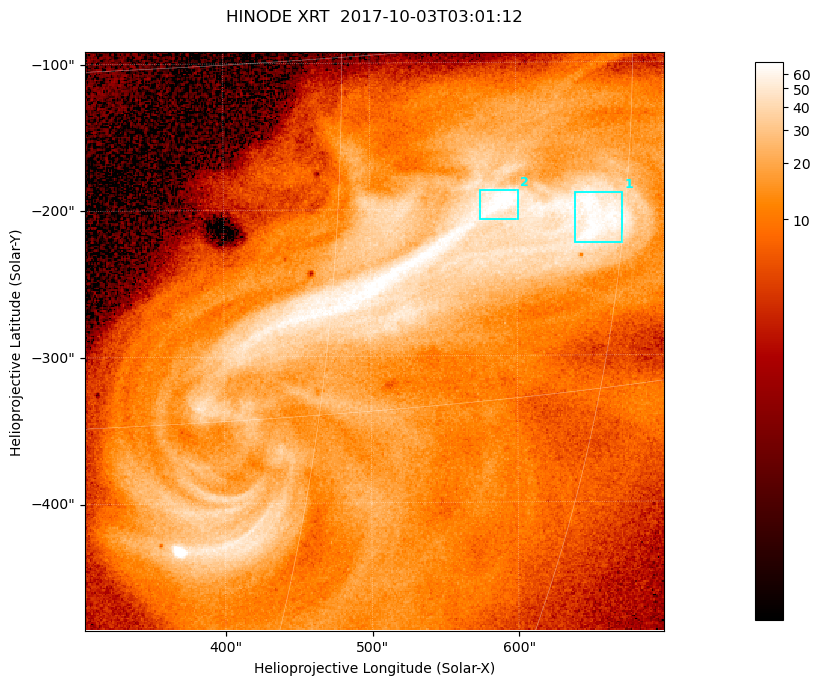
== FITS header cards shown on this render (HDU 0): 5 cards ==
TELESCOP= 'HINODE  '           /
INSTRUME= 'XRT     '           /
DATE_OBS= '2017-10-03T03:01:12.533' /
CTYPE1  = 'Solar-X '           /
CTYPE2  = 'Solar-Y '           /

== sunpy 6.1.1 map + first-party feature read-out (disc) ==
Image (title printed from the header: HINODE XRT  2017-10-03T03:01:12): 384 x 384 px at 1.03 arcsec/px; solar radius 958 arcsec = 932 px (partial field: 5.4% of the solar disc is inside the frame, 100% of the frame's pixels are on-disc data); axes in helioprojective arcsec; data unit not stated in the header (colour bar unlabelled)
Orientation: roll -0.357 deg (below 1 deg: not rotated)
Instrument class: DISC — disc imager (sunpy class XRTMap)
Bright regions (active regions / flare kernels): reference = the on-disc median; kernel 3 px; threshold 5 sigma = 49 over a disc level ~11.8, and >= 1.15x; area >= 147 px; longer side >= 5 px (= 5.1 arcsec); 2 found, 2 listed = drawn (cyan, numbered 1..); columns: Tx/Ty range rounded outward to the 5 arcsec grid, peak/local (2 s.f.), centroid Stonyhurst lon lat
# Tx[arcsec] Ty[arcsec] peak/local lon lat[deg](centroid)
1 640..675 -225..-185 6.3 +43 -8
2 575..605 -210..-185 6.7 +38 -7